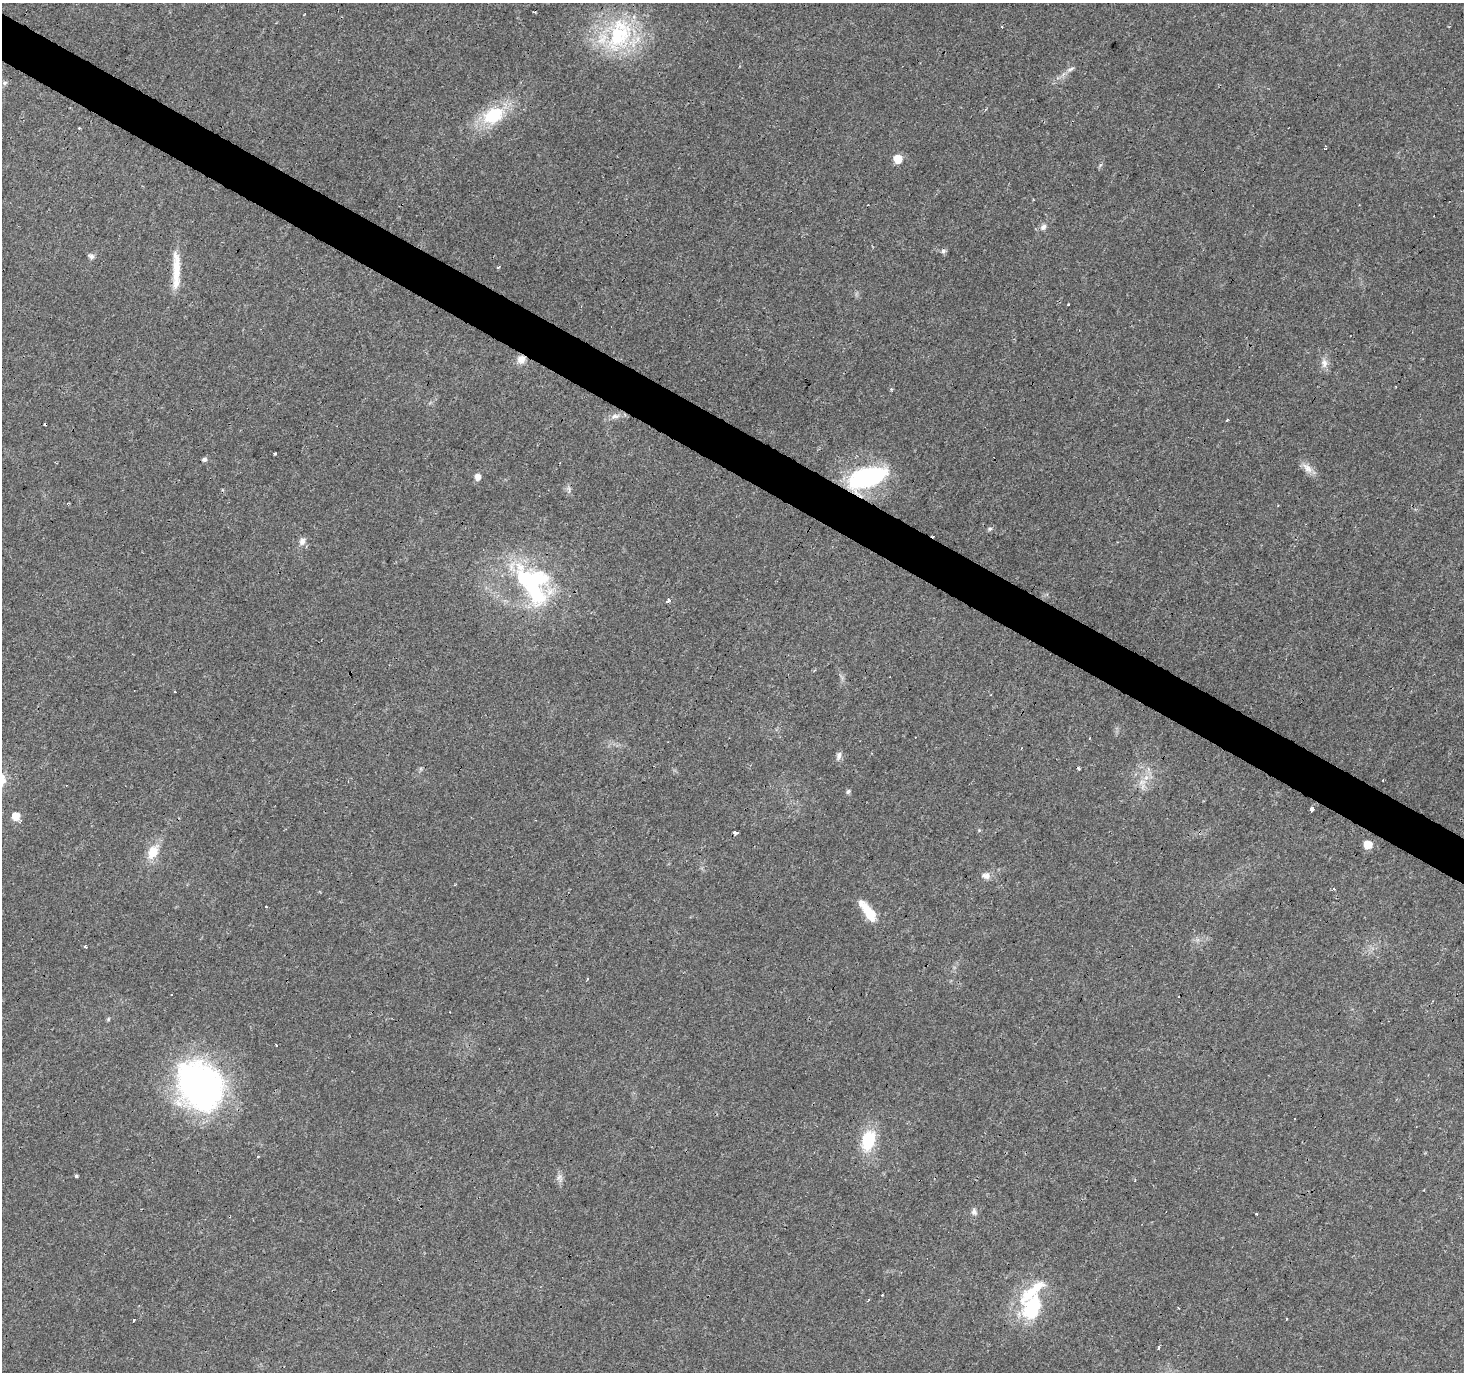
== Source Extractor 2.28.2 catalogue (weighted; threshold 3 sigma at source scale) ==
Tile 11 of 4 x 4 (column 3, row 3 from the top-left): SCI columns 2926-4387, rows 1626-2995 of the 5848 x 5924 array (HDU 1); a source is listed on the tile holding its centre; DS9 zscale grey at full resolution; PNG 1466 x 1374 px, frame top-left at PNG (2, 3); no overlay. Shown black and unused: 3% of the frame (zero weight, under 3 of 4 exposures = <1% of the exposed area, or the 3 px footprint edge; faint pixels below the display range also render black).
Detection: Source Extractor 2.28.2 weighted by HDU 2 'WHT'; one run over the whole footprint, this tile lists its part. Background 0.0278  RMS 0.0032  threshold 0.0145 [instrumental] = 3 sigma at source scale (4.5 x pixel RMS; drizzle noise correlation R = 1.50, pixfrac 1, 0.0396/0.0396 arcsec/px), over >= 5 px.
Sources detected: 70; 2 inside a brighter object's white glare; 11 cosmic-ray / hot-pixel residue — not listed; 3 inside a brighter listed object's ellipse — not listed separately; the other 54 listed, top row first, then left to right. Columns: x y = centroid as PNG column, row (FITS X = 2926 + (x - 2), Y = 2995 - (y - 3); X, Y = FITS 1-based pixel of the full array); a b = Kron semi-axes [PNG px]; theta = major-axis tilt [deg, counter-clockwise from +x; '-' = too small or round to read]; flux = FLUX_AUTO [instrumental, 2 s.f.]
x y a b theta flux
619 35 53 33 71 33
1070 69 11 5 29 1.1
5 83 7 5 22 0.63
493 115 21 15 27 16
79 128 3 3 - 0.5
1325 148 4 3 - 0.63
898 159 6 6 - 7.4
1043 227 9 7 48 1.3
943 251 6 5 - 0.9
91 256 8 7 - 0.89
498 267 4 3 - 0.49
176 270 44 9 -90 8
521 359 11 10 - 2.8
1324 363 13 9 89 2.1
615 416 14 7 17 1.9
1227 420 4 2 - 0.63
275 453 3 3 - 0.76
204 459 6 6 - 0.77
1307 468 18 9 -44 2.7
477 477 6 5 - 2.3
867 478 43 21 18 38
990 529 7 5 21 0.62
302 541 11 9 77 1.7
528 578 64 31 -6 42
668 601 6 4 38 1.3
915 737 2 2 - 0.26
839 756 12 7 75 1.3
1142 782 10 7 15 2
848 791 5 5 - 0.68
1312 809 5 3 - 19
15 816 6 6 - 6
979 830 5 5 - 0.35
735 833 4 4 - 2
1368 844 6 5 - 8.6
153 852 17 12 65 6.2
986 876 12 9 -7 1.8
1333 889 3 3 - 0.71
266 907 3 2 - 0.49
868 911 28 9 -54 7.7
85 946 3 3 - 0.47
108 1019 5 5 - 0.41
276 1045 3 2 - 0.46
200 1086 55 46 -53 96
868 1140 20 13 75 14
76 1176 3 3 - 0.67
559 1178 10 7 -72 1.4
1135 1180 4 2 - 0.26
974 1212 11 7 -87 1.2
1257 1214 3 2 - 0.54
882 1295 2 2 - 0.34
1033 1306 37 21 37 17
1286 1319 3 3 - 0.57
134 1321 3 3 - 1.1
1158 1348 4 3 - 0.76
Overlapping masked pixels (flux is a lower limit): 2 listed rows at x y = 521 359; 867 478
Unlisted compact peaks at least as high as the median listed source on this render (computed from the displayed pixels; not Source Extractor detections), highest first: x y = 1068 304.